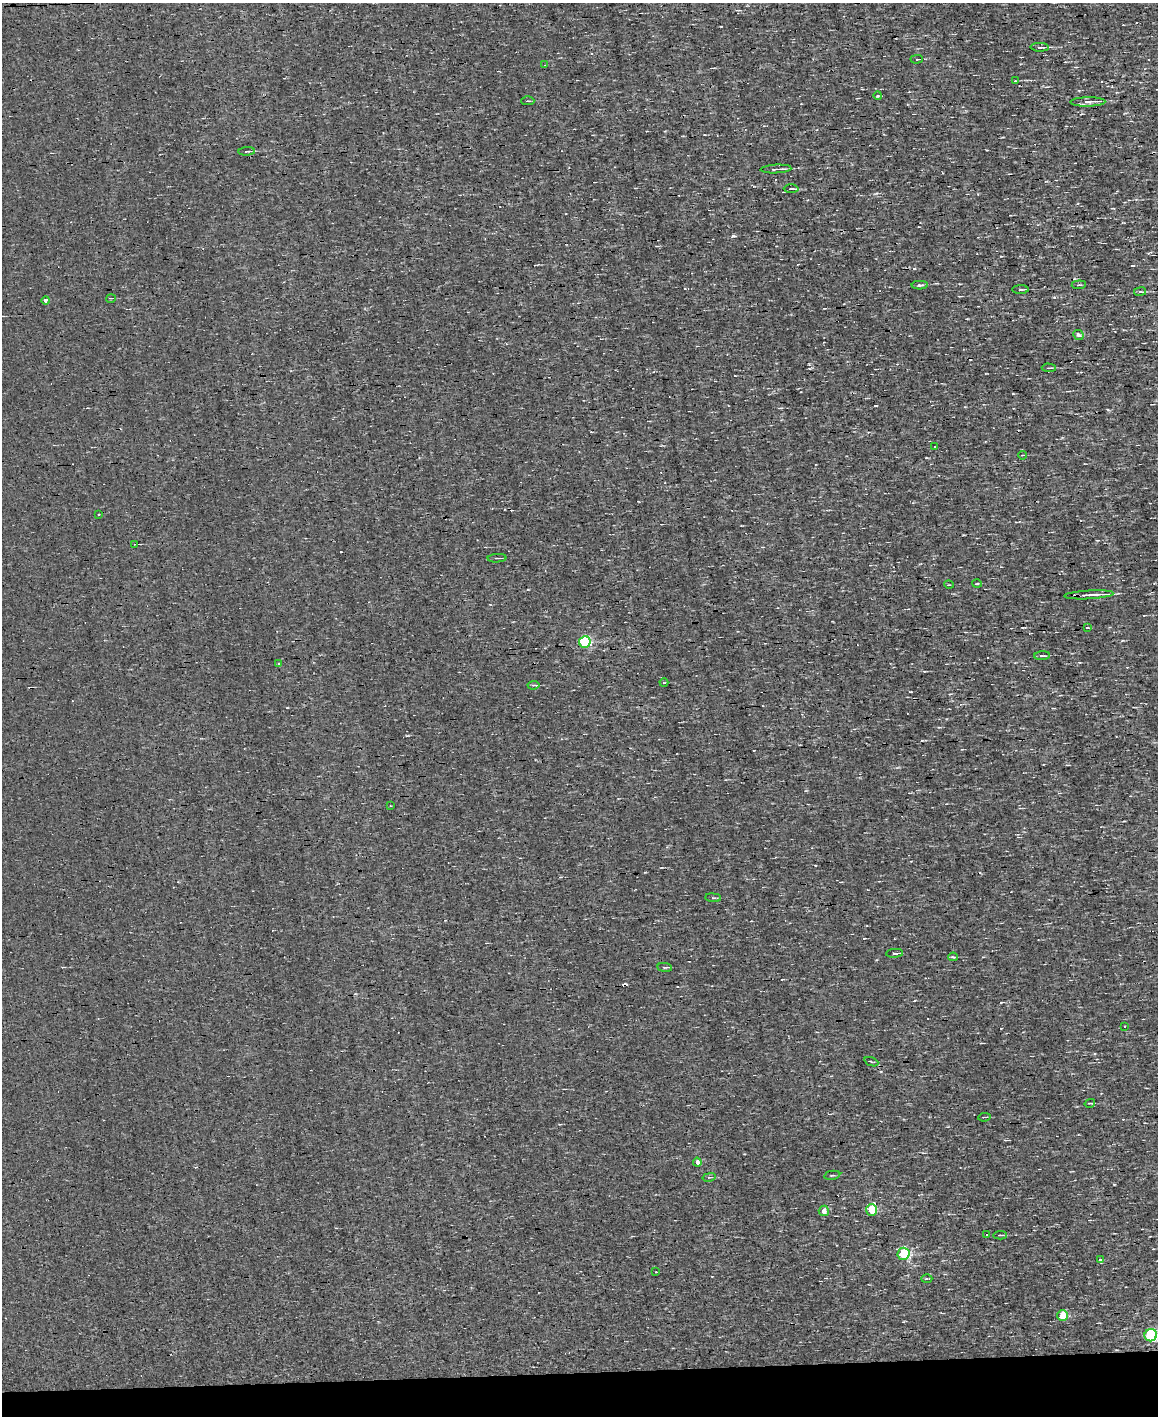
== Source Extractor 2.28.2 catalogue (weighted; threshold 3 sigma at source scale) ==
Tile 10 of 4 x 3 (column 2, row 3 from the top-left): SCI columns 1157-2312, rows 222-1635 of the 4625 x 4573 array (HDU 1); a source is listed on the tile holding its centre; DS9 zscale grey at full resolution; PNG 1160 x 1418 px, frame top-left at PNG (2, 3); each listed source drawn as its Kron ellipse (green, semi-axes under 4 px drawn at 4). Shown black and unused: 3% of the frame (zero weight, under 3 of 4 exposures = <1% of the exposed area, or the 3 px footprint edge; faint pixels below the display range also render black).
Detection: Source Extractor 2.28.2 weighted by HDU 2 'WHT'; one run over the whole footprint, this tile lists its part. Background 1.57e-04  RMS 0.04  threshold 0.179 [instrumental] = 3 sigma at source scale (4.5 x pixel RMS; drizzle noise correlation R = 1.50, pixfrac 1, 0.05/0.05 arcsec/px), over >= 5 px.
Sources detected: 64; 10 cosmic-ray / hot-pixel residue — neither listed nor drawn; the other 54 listed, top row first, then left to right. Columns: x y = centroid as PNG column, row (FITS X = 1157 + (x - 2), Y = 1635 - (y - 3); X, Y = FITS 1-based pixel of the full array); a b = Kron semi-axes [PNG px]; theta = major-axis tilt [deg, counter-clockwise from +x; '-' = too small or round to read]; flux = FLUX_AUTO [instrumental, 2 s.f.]
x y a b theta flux
1040 47 9 3 -1 11
917 59 6 3 2 6.7
545 65 3 2 - 2.6
1016 81 3 2 - 3.8
878 96 4 3 - 3.4
528 101 6 3 0 5.2
1088 102 17 4 1 19
247 151 8 3 4 6.1
776 169 15 3 3 16
791 189 7 2 1 7.5
920 285 8 4 2 8
1079 285 7 3 5 6.3
1020 290 8 3 1 5.7
1140 292 6 3 9 6.1
111 298 5 3 - 3.1
46 300 4 3 - 14
1078 335 5 5 - 10
1049 368 7 2 -3 4.2
935 446 3 2 - 3.1
1023 455 4 2 - 4
99 514 2 2 - 4
135 544 3 2 - 2.6
497 558 9 2 3 5.4
977 584 5 3 - 3.7
949 585 5 3 - 3
1089 595 24 4 3 40
1087 628 4 2 - 3.6
585 642 6 5 - 530
1042 656 8 3 3 6.9
279 664 3 3 - 5
664 683 4 3 - 2.9
534 685 6 4 8 6
390 806 4 3 - 2.9
713 898 8 4 -7 5.9
895 953 8 3 4 10
953 957 5 3 - 4.9
665 967 7 3 -7 5.9
1125 1026 2 2 - 2.2
871 1062 7 2 -22 3.9
1090 1103 5 3 - 3.9
984 1117 6 3 6 4.8
697 1162 4 4 - 21
832 1175 8 2 11 4.1
709 1177 7 3 12 4.3
872 1210 6 5 - 150
824 1211 5 5 - 38
987 1234 3 3 - 13
1000 1235 7 3 4 5.4
904 1254 6 6 - 340
1100 1259 3 3 - 10
656 1272 3 2 - 7.5
927 1279 5 3 - 5.4
1062 1316 5 5 - 91
1151 1335 6 6 - 600
Isophote crosses this tile's border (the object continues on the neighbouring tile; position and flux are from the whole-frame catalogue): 1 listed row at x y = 1151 1335
Unlisted compact peaks at least as high as the median listed source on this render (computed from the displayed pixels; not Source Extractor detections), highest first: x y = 733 236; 1108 410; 1114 1185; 876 193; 721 26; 864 938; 1001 256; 1001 1003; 910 692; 1122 640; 685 288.